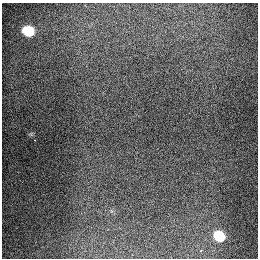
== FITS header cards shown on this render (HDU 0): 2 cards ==
NAXIS1  =                  256
NAXIS2  =                  256

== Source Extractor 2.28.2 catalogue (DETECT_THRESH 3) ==
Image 256 x 256 px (HDU 0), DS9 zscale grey, 1 PNG px = 1 image px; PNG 260 x 260 px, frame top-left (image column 1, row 256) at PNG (2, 3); no overlay
Background 1310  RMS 27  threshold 81.1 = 3 sigma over >= 5 px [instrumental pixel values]
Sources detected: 4; all 4 listed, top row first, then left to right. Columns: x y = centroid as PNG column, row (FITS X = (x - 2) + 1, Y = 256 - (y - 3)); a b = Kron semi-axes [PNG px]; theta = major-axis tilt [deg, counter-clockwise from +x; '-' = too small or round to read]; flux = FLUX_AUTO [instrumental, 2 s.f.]
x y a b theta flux
28 31 8 7 - 85000
35 140 2 2 - 21000
219 236 9 7 -25 66000
201 251 3 3 - 6800